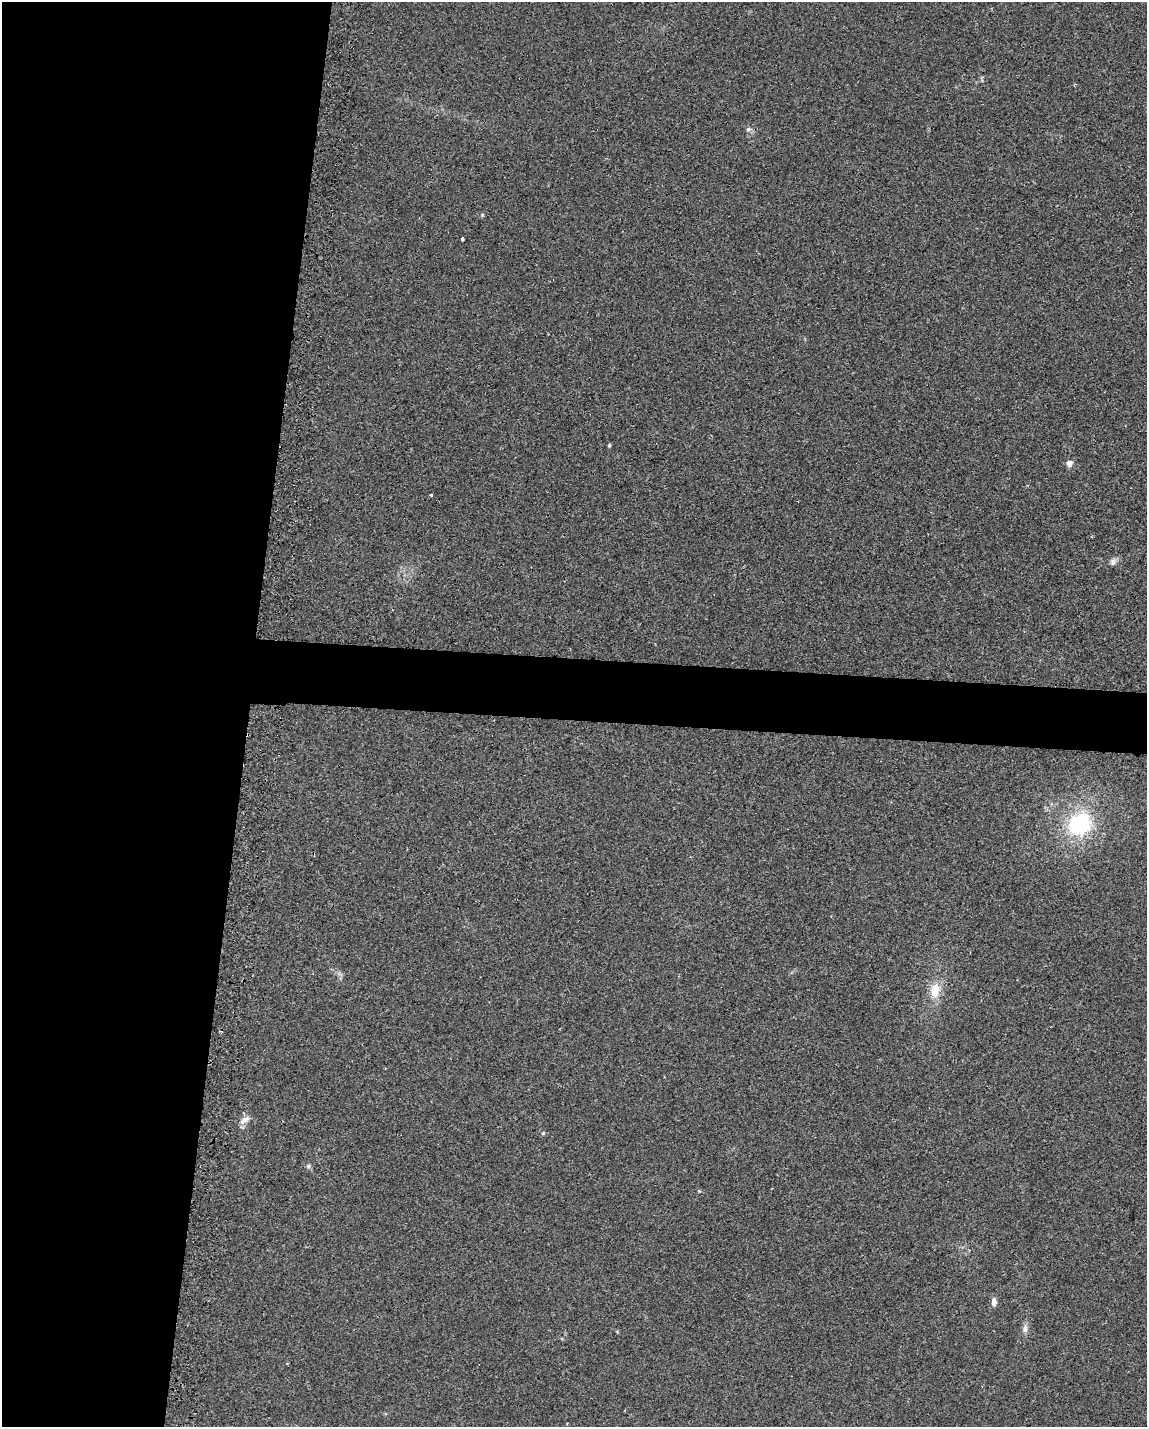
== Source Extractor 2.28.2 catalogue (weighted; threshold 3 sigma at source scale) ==
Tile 5 of 4 x 3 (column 1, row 2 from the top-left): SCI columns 38-1182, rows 1650-3074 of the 4651 x 4613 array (HDU 1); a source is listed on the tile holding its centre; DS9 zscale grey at full resolution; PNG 1149 x 1429 px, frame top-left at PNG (2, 2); no overlay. Shown black and unused: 25% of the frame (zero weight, under 2 of 3 exposures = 2% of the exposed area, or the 3 px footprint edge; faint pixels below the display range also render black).
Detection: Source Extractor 2.28.2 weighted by HDU 2 'WHT'; one run over the whole footprint, this tile lists its part. Background 0.029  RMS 0.0075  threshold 0.0335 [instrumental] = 3 sigma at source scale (4.5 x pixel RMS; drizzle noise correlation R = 1.50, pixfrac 1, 0.05/0.05 arcsec/px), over >= 5 px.
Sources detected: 12; all 12 listed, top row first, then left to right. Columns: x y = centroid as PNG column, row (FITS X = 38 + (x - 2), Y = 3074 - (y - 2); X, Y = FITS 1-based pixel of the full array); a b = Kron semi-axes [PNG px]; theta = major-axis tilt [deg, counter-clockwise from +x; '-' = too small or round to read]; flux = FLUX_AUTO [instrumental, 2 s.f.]
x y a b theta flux
748 129 7 5 21 1.6
462 239 4 3 - 4.3
609 445 4 3 - 1.2
1069 463 9 7 85 3
432 495 3 3 - 2.3
1113 561 8 7 - 2.5
1079 824 29 25 34 57
935 990 18 12 80 14
244 1120 16 6 31 4.4
308 1166 6 5 - 1.3
994 1302 9 6 -89 3.9
1025 1329 11 7 76 3.4